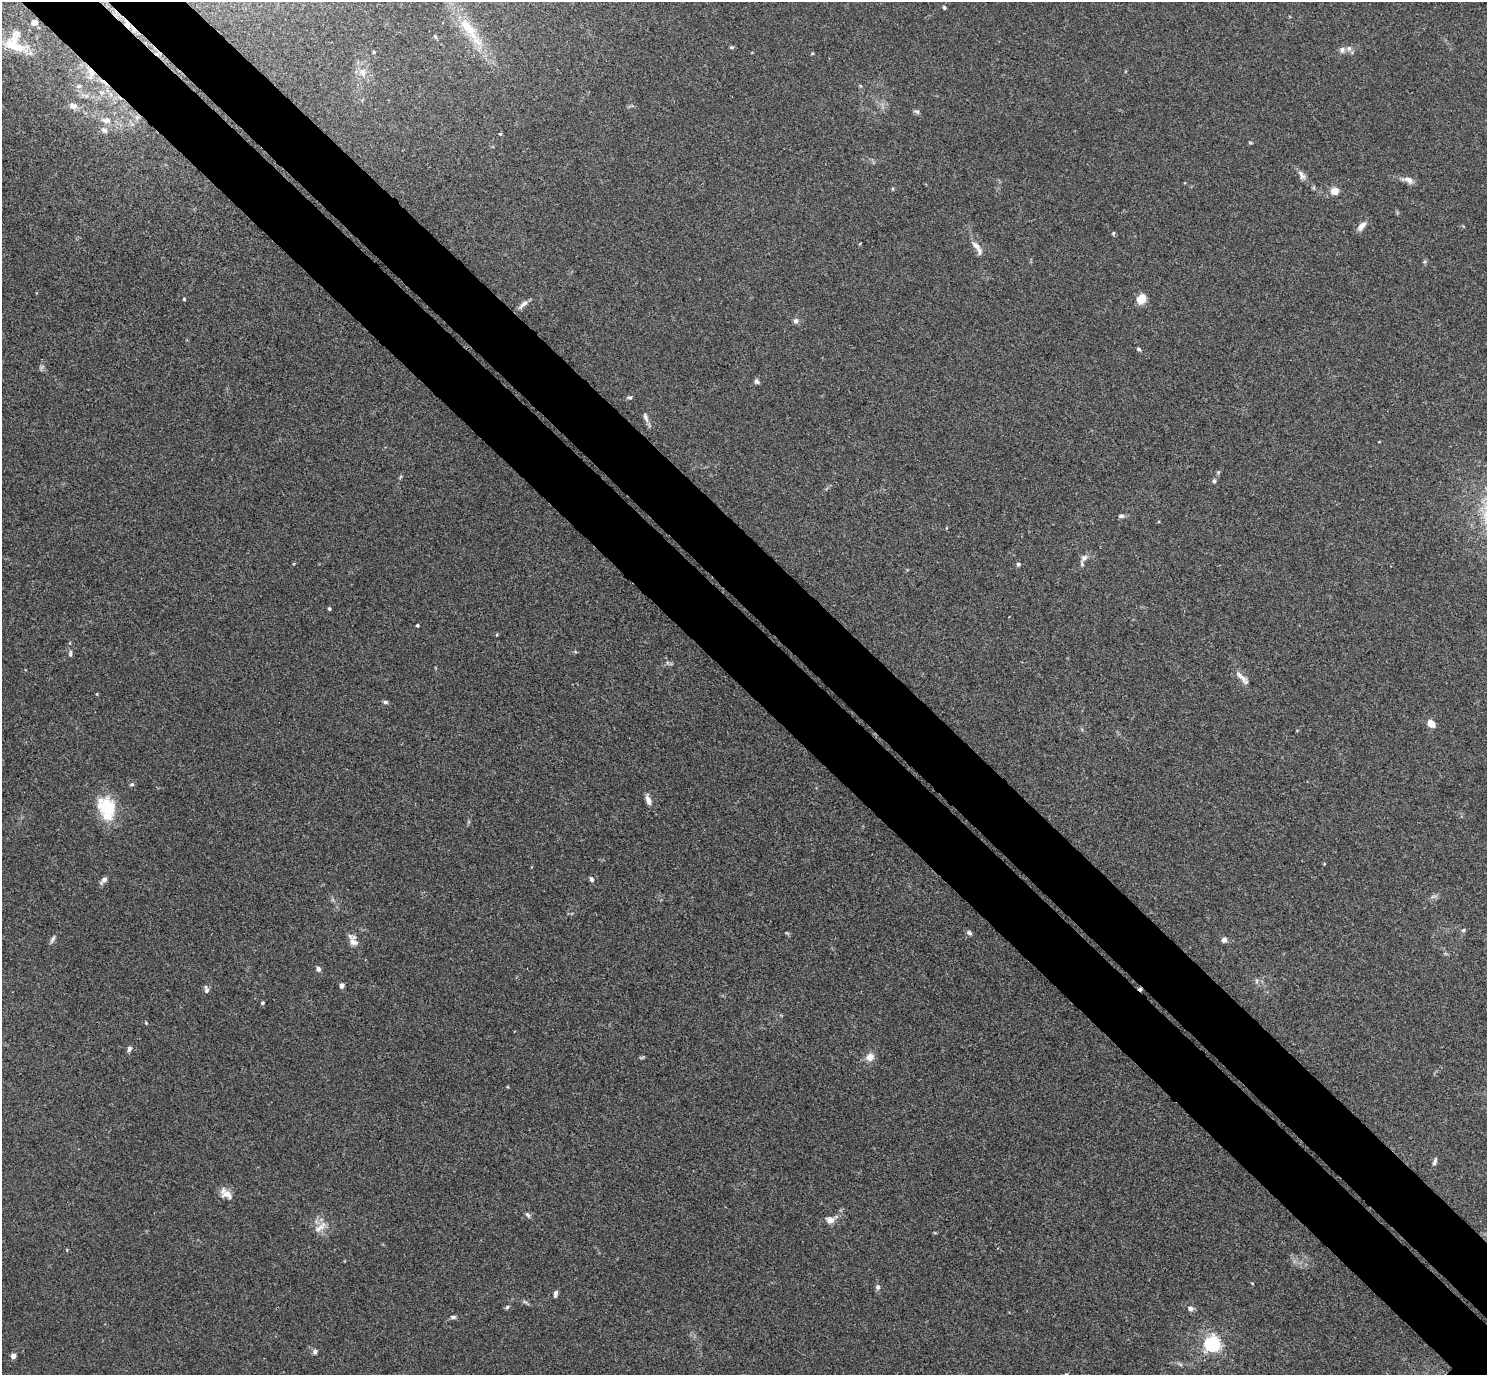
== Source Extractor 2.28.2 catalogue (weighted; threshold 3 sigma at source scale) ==
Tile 11 of 4 x 4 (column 3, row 3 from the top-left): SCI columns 3015-4499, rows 1571-2943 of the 6029 x 6028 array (HDU 1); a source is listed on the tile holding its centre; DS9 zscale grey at full resolution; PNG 1489 x 1377 px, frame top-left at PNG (2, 2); no overlay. Shown black and unused: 10% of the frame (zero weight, under 3 of 4 exposures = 5% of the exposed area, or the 3 px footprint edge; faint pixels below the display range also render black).
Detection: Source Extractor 2.28.2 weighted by HDU 2 'WHT'; one run over the whole footprint, this tile lists its part. Background 0.0522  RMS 0.0045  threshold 0.0202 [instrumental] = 3 sigma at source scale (4.5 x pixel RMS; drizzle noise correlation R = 1.50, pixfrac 1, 0.05/0.05 arcsec/px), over >= 5 px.
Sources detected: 79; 2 cosmic-ray / hot-pixel residue — not listed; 3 inside a brighter listed object's ellipse — not listed separately; the other 74 listed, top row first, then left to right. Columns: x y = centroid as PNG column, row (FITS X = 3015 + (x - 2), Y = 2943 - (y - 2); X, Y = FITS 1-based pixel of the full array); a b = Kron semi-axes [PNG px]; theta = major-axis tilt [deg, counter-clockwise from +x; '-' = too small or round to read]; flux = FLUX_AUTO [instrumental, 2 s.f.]
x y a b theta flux
944 7 5 4 - 0.71
34 22 6 6 - 3.1
468 28 40 13 -50 16
14 45 31 17 -29 14
732 47 6 4 -18 0.64
1342 50 8 8 - 1.6
374 52 4 3 - 0.5
91 72 16 7 -62 4.2
363 73 11 7 -70 2.8
79 86 8 6 29 1.2
73 106 11 8 -5 2.4
917 112 8 5 -28 0.92
137 117 7 6 - 1.5
106 120 14 9 2 3.7
104 130 10 7 -40 1.9
500 134 4 4 - 0.46
1250 142 5 3 - 0.43
1302 175 15 7 -53 2.1
1408 180 15 8 -25 2.5
1334 191 10 9 - 3.3
1362 226 14 7 46 2.5
1113 233 5 4 - 0.6
976 246 15 7 -48 3.2
184 299 4 4 - 0.5
1141 299 10 8 63 6.2
523 304 15 6 41 2.1
796 321 7 6 - 1.5
1138 349 5 4 - 0.78
757 381 7 5 -55 1.1
630 397 7 3 0 0.73
646 417 14 6 -69 1.7
1218 472 5 4 - 0.55
1214 481 5 5 - 0.79
1121 516 7 5 -12 1.1
1084 558 12 8 42 2.1
1018 564 6 5 - 0.87
329 609 4 3 - 0.72
417 625 3 3 - 0.66
70 654 9 4 87 1
1241 676 22 6 -44 3
385 702 6 4 -16 0.91
1431 723 8 6 -42 5.1
132 784 6 4 18 0.68
648 800 12 6 -70 2.3
107 808 30 22 -58 17
591 879 7 5 -64 1
104 880 11 5 42 1.8
1433 896 10 3 21 0.88
1463 930 6 4 23 0.71
969 933 7 5 -33 1.2
52 939 10 5 54 1.2
1224 940 6 5 - 1.9
353 942 14 11 -83 3.1
318 969 6 5 - 1.3
1256 981 7 4 89 0.77
342 986 6 5 - 1.5
206 989 10 5 -77 1.3
262 1003 4 4 - 0.68
146 1023 5 3 - 0.44
129 1049 7 5 73 1.3
870 1057 10 9 - 3.5
1435 1162 10 4 70 1.1
227 1195 16 11 -21 3.9
527 1215 8 5 -42 0.97
830 1220 11 8 0 2.8
320 1227 21 7 40 3.5
878 1287 6 6 - 1.1
555 1294 9 5 76 1.1
507 1307 6 4 45 0.63
1190 1308 7 6 - 1.6
453 1317 7 4 1 0.97
1212 1344 6 6 - 130
315 1351 6 6 - 1
13 1356 4 4 - 3.9
Overlapping masked pixels (flux is a lower limit): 2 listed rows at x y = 91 72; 137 117